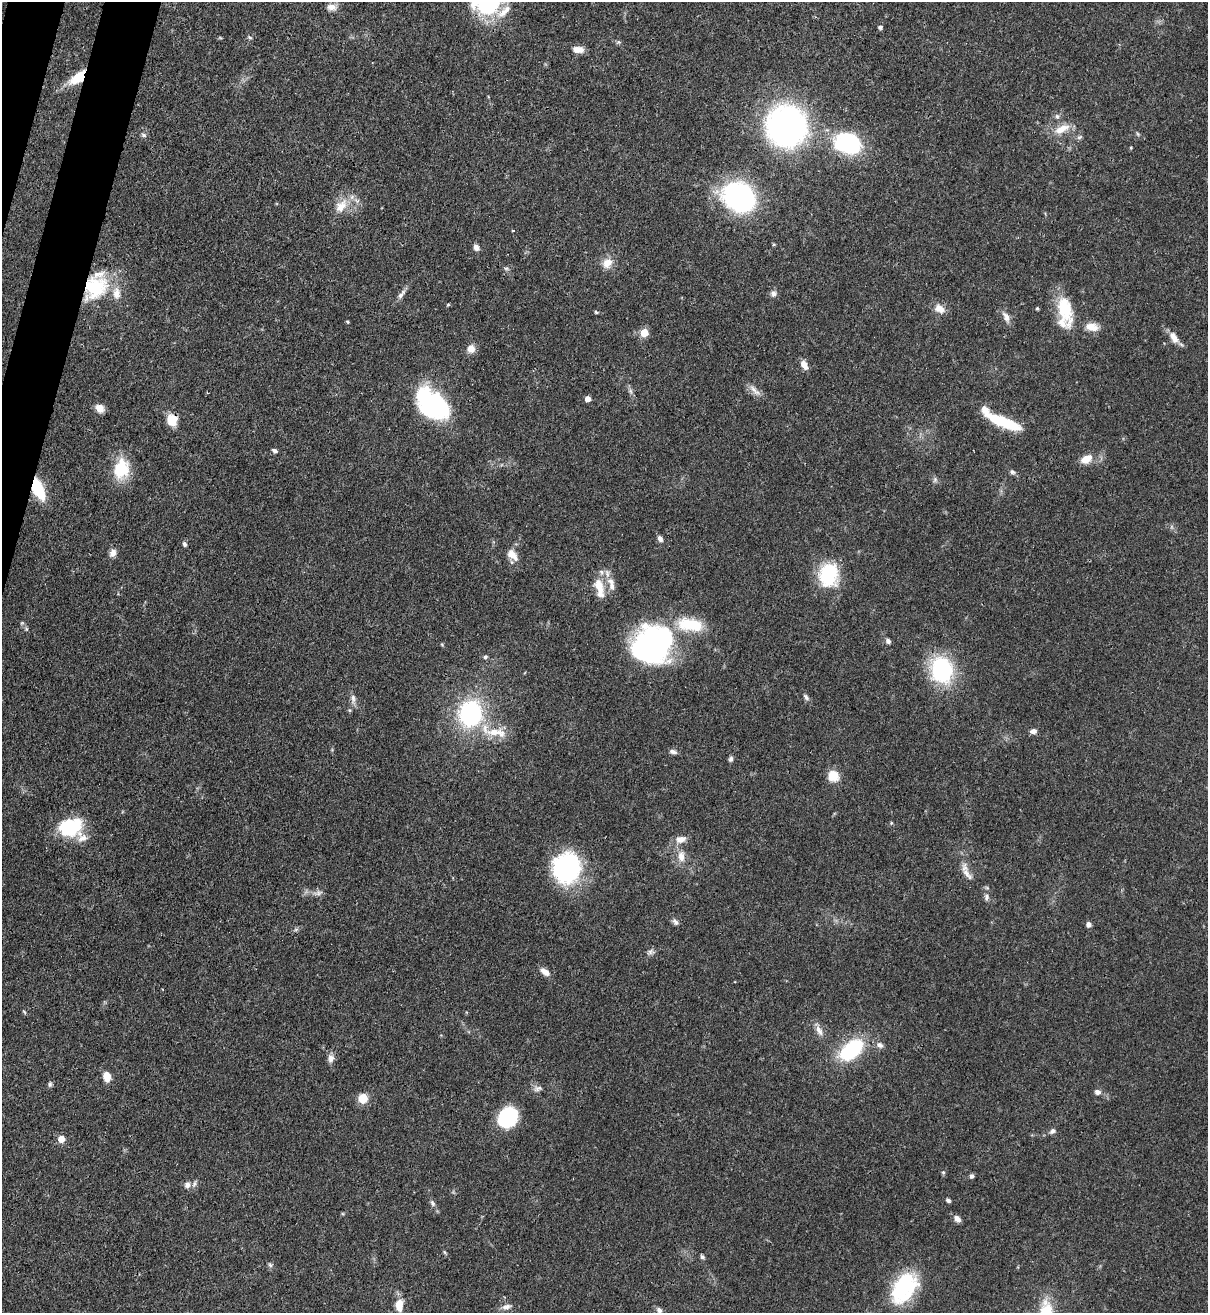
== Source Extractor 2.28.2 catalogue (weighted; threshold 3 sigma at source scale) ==
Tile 11 of 4 x 4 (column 3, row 3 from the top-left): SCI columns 2629-3834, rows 1341-2651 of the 5381 x 5304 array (HDU 1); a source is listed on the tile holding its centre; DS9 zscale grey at full resolution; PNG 1210 x 1315 px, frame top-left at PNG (2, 2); no overlay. Shown black and unused: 2% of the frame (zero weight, under 3 of 4 exposures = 7% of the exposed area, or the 3 px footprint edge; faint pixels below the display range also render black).
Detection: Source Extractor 2.28.2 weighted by HDU 2 'WHT'; one run over the whole footprint, this tile lists its part. Background 0.0871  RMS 0.004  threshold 0.0179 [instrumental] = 3 sigma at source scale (4.5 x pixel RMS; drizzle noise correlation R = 1.50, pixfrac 1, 0.05/0.05 arcsec/px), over >= 5 px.
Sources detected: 114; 1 inside a brighter object's white glare — not listed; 7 inside a brighter listed object's ellipse — not listed separately; the other 106 listed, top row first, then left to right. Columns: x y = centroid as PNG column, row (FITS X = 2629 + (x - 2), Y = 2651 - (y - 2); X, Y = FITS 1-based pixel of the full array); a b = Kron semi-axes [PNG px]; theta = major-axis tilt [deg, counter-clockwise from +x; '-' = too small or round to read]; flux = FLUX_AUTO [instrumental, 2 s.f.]
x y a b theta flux
488 3 31 28 8 40
331 7 11 8 -7 2.8
880 27 5 5 - 0.82
250 37 6 4 -3 0.59
578 49 13 7 -4 3.5
78 78 21 10 40 9.2
1057 116 7 6 - 0.96
786 126 32 31 - 120
1062 129 24 10 26 5.6
144 135 8 5 -27 0.83
1079 137 8 5 20 0.82
848 143 24 18 -14 45
742 197 32 25 -41 76
341 206 22 13 50 6.7
476 247 7 6 - 1.9
607 263 15 12 45 4.1
95 287 30 26 28 26
773 293 8 7 - 1.5
401 294 16 5 53 2
448 305 6 3 19 0.41
1037 308 3 3 - 0.56
940 309 15 10 -31 3.5
1064 309 36 15 -74 15
596 312 5 4 - 0.49
1006 317 16 7 -62 2.5
347 322 5 3 - 0.41
1092 327 16 9 -11 4.3
644 333 5 5 - 11
1174 338 17 8 -60 3.7
471 349 9 8 - 3.4
804 365 11 6 -61 3
754 390 21 6 -45 2.7
630 391 7 4 -88 0.91
588 399 5 4 - 3.1
433 404 36 22 -40 54
99 408 11 8 -41 3
174 419 18 10 -86 4.5
1003 422 39 9 -22 19
275 451 6 4 -20 1.2
1086 459 14 9 29 5.1
121 469 26 19 75 14
1012 472 7 6 - 1
935 480 7 5 -47 0.89
38 489 17 8 -67 20
660 539 8 6 -60 1.4
184 544 6 5 - 0.93
113 553 10 7 61 2.2
512 555 16 9 -48 3.8
607 573 12 6 -84 2.3
828 575 24 19 81 25
612 586 12 9 -78 2.8
599 588 28 11 -76 6.5
690 625 33 15 -9 16
26 629 6 4 72 0.47
888 641 7 5 -68 1.2
652 645 39 32 28 110
485 657 6 5 - 0.74
942 670 19 16 -75 51
806 697 10 5 -55 1.1
353 698 12 6 -83 1.9
349 710 6 3 -71 0.47
470 713 22 20 79 50
1033 731 8 6 12 1.8
496 732 36 12 -6 9.7
673 752 10 5 -15 1.4
731 759 7 5 70 0.91
833 776 11 11 - 7.2
891 823 5 3 - 0.4
70 827 27 20 11 21
681 839 14 9 9 3.3
681 856 16 9 -85 4
566 868 30 27 74 51
967 874 22 7 -48 3.1
318 893 12 6 8 1.6
986 897 9 6 -86 1.5
676 922 9 6 -48 1.3
1088 924 6 5 - 1.5
650 952 8 6 83 1.2
545 972 13 7 -36 2.8
24 1012 8 3 -45 0.45
819 1030 16 7 -61 2.7
880 1045 9 7 -31 1.7
851 1050 17 11 40 42
331 1058 11 8 77 2.1
107 1076 11 8 -81 4
50 1084 8 5 80 0.85
537 1088 11 7 27 1.6
1097 1092 8 6 -13 1.8
363 1098 11 10 - 5.3
508 1117 19 15 56 30
1052 1131 9 6 33 1.3
61 1139 6 6 - 4.9
943 1172 5 5 - 0.55
971 1176 6 5 - 0.91
187 1185 8 7 - 2
948 1200 5 4 - 0.97
433 1203 9 6 -59 1.2
957 1219 9 6 -50 2.1
444 1252 6 4 -70 0.52
702 1257 5 5 - 0.87
270 1265 6 5 - 0.81
904 1288 38 23 56 31
399 1305 16 9 88 5.5
506 1307 13 7 16 2.1
659 1310 7 6 - 1.3
1046 1312 28 14 80 15
Overlapping masked pixels (flux is a lower limit): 4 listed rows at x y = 78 78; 95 287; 174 419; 38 489
Isophote crosses this tile's border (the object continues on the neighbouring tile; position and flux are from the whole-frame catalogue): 2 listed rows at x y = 488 3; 1046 1312